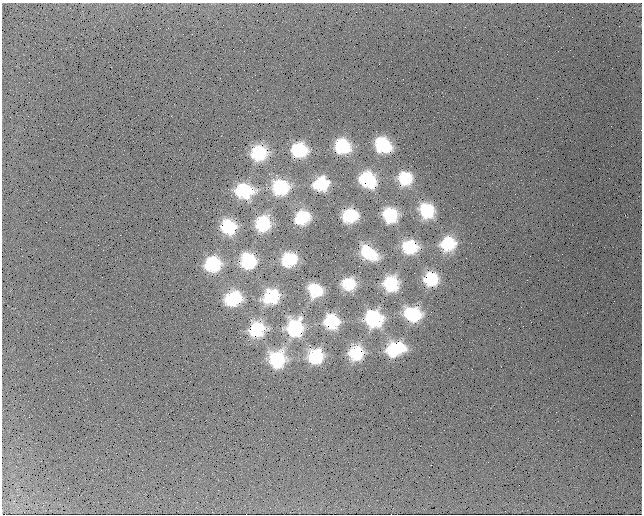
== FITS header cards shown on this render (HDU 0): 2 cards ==
NAXIS1  =                  640
NAXIS2  =                  512

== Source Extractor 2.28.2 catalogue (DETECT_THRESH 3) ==
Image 640 x 512 px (HDU 0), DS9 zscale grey, 1 PNG px = 1 image px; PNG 644 x 516 px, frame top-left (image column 1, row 512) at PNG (2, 3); no overlay
Background 1440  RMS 200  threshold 586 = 3 sigma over >= 5 px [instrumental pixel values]
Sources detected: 47; all 47 listed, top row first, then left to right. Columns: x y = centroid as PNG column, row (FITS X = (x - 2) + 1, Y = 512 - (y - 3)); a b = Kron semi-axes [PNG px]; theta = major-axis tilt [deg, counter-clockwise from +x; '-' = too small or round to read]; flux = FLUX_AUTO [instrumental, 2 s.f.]
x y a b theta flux
223 25 2 2 - 1.1e+04
611 126 3 2 - 1.1e+04
383 145 14 11 -41 1.1e+06
342 146 13 12 - 9.9e+05
299 150 13 12 - 1.0e+06
259 153 14 13 - 1.0e+06
405 178 11 11 - 8.6e+05
368 180 15 12 -48 1.1e+06
321 184 12 10 17 8.7e+05
280 187 15 14 - 1.1e+06
244 191 16 12 -9 1.1e+06
427 210 13 11 -52 1.0e+06
350 215 13 10 11 8.1e+05
390 215 11 11 - 9.2e+05
302 218 12 10 35 7.6e+05
263 224 13 11 50 9.3e+05
228 227 12 11 - 9.0e+05
448 244 13 12 - 9.2e+05
409 247 12 11 - 8.9e+05
369 253 15 9 -39 7.6e+05
289 259 13 10 24 7.9e+05
248 261 13 11 -64 1.0e+06
213 264 13 11 29 9.7e+05
431 279 12 11 - 8.2e+05
349 284 10 10 - 7.1e+05
391 284 12 11 - 9.0e+05
315 290 12 10 -32 7.9e+05
271 297 14 11 28 9.6e+05
233 298 14 11 15 1.0e+06
413 314 15 11 -18 1.0e+06
374 319 15 15 - 1.2e+06
331 322 12 12 - 9.2e+05
295 328 16 15 - 1.2e+06
257 329 13 13 - 9.9e+05
52 349 2 2 - 7.5e+03
396 349 17 11 18 1.1e+06
356 353 13 12 - 8.8e+05
315 356 13 12 - 9.8e+05
277 359 15 14 - 1.1e+06
266 396 3 2 - 1.3e+04
556 412 2 2 - 7.3e+03
296 429 2 2 - 6.8e+03
101 470 3 2 - 1.2e+04
218 490 3 2 - 1.3e+04
212 512 2 2 - 8.9e+03
2 514 2 2 - 2.3e+04
5 514 2 2 - 1.1e+04
At the frame edge (FLAGS 8, measured only in part): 2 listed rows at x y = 2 514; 5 514